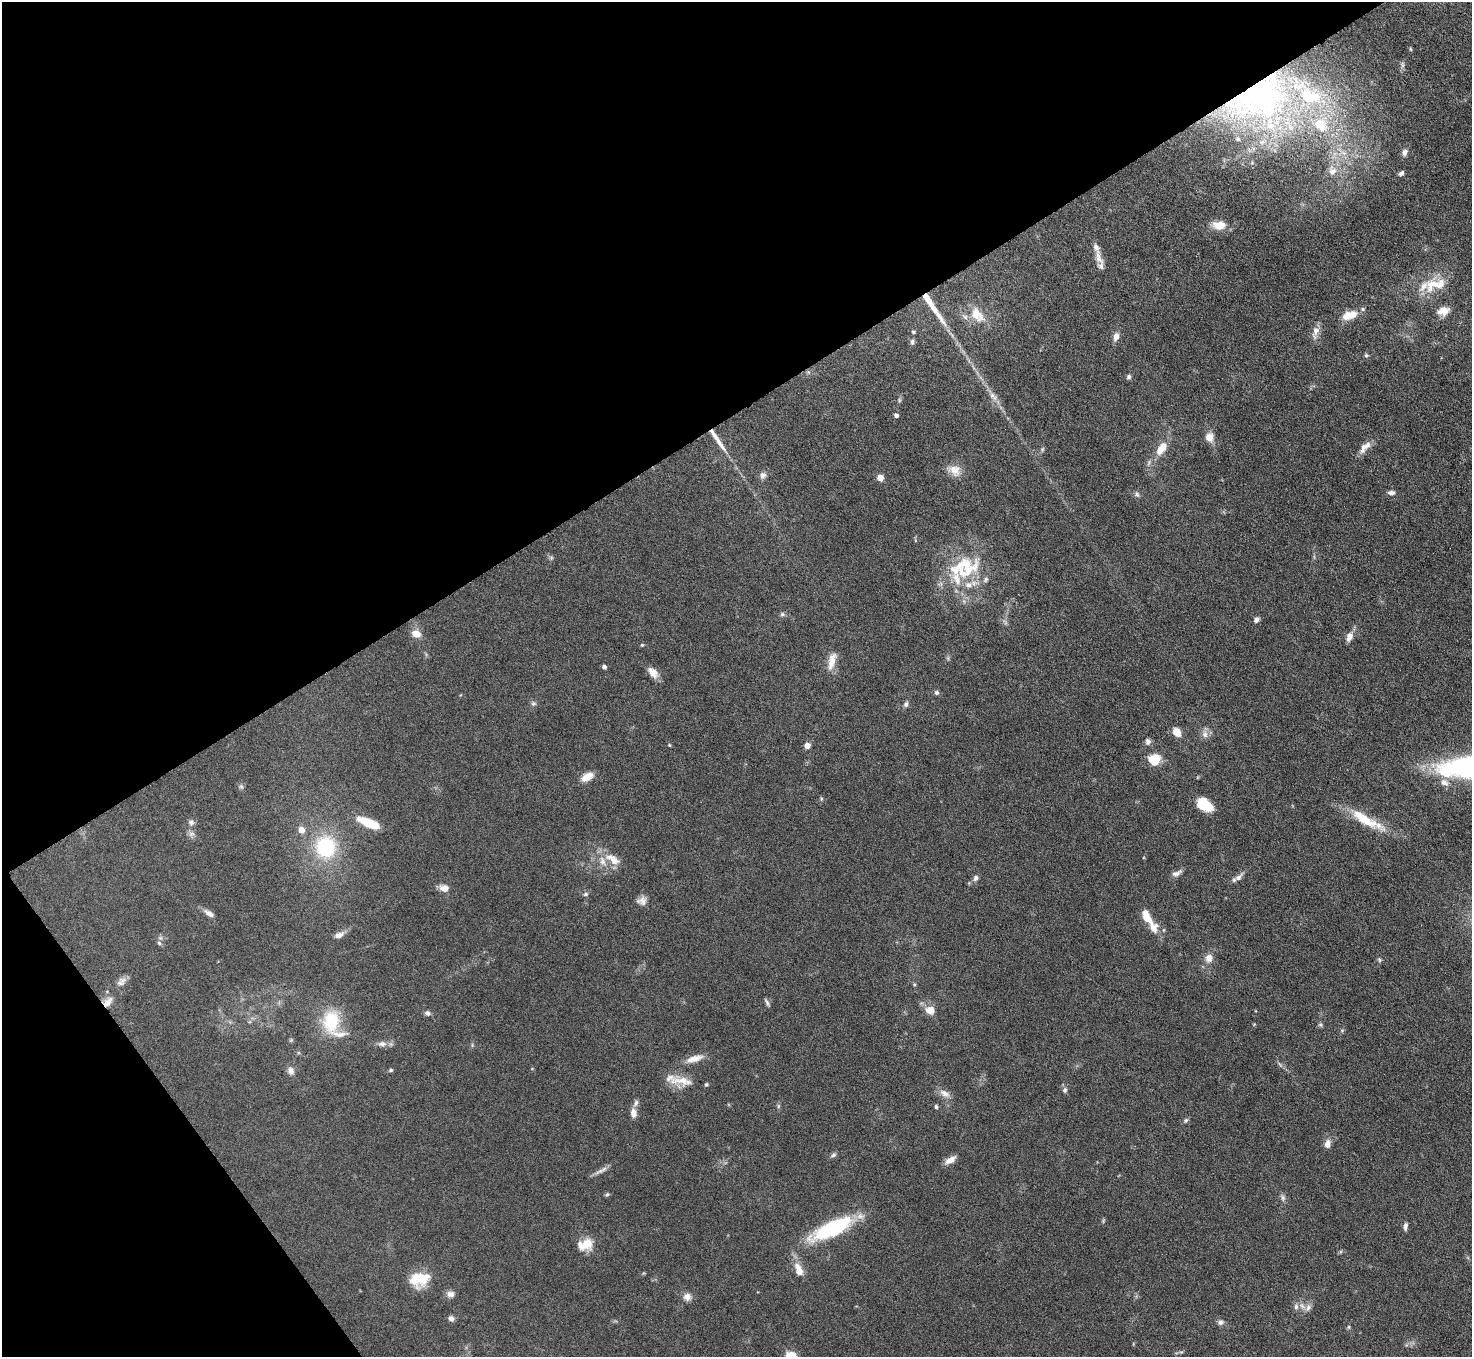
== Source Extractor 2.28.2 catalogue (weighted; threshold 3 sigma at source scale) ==
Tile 5 of 4 x 4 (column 1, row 2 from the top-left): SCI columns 1-1470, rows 3009-4363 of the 5882 x 5876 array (HDU 1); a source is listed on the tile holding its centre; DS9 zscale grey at full resolution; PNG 1474 x 1359 px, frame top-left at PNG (2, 2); no overlay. Shown black and unused: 35% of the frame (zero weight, under 4 of 8 exposures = <1% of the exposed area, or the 3 px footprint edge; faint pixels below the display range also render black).
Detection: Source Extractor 2.28.2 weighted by HDU 2 'WHT'; one run over the whole footprint, this tile lists its part. Background 0.0969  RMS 0.0051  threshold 0.0209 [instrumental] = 3 sigma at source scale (4.09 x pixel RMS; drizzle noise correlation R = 1.36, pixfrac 0.8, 0.05/0.05 arcsec/px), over >= 5 px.
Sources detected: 140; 1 too faint to see at this stretch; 1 cosmic-ray / hot-pixel residue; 1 long thin detection or spike segment (spike, bleed or trail) — not listed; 22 inside a brighter listed object's ellipse — not listed separately; the other 115 listed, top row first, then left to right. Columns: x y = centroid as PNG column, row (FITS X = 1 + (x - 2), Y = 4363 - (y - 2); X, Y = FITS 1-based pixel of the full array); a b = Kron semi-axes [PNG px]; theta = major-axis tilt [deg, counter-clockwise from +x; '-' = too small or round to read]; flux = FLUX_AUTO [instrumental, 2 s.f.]
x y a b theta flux
1411 49 6 3 -88 0.53
1403 65 10 4 -89 1.2
1258 100 96 68 18 230
1404 152 8 6 67 2
1343 153 9 6 -21 2.6
1332 171 14 12 -85 4.9
1401 173 6 4 45 1.3
1219 225 13 9 -2 7.8
1099 258 23 8 -63 4.9
1435 285 37 16 15 15
1443 311 16 11 15 5.5
976 314 20 12 -75 8
1350 315 18 9 17 7.9
913 332 5 4 - 0.77
1315 332 20 8 75 3.7
1116 336 9 7 76 3.4
912 342 7 6 - 1.3
1366 355 6 4 7 0.71
1129 377 6 6 - 1
993 396 16 7 -45 3.4
899 400 6 4 -90 0.74
896 415 4 4 - 1.8
1209 437 13 11 -85 4.2
719 443 31 6 -54 6.1
1365 447 21 8 46 4.2
1161 448 18 9 56 7.7
1042 449 7 5 70 0.83
954 470 18 13 -28 5.8
763 475 9 7 54 2.1
880 478 7 6 - 3.2
1391 493 11 6 -2 1.7
1137 494 8 6 -54 1.2
551 557 7 4 -1 0.81
966 571 49 16 27 22
986 580 9 6 53 1.3
782 614 7 6 - 1
1256 620 7 6 - 1.7
416 634 10 8 -19 5.1
1349 637 11 7 73 3.5
642 645 5 4 - 0.55
832 661 24 9 75 5.8
604 667 4 4 - 1.4
653 673 15 9 -46 4.2
936 693 6 6 - 1.2
533 703 7 6 - 1.2
906 704 8 6 73 1.3
1177 732 8 6 -53 7.6
1205 734 12 8 -81 2.7
1148 742 8 7 - 1.7
669 745 4 4 - 0.48
807 745 6 6 - 2.7
1155 762 19 9 76 7
587 777 14 8 29 5.4
1444 782 12 8 -33 3.3
241 787 7 5 -68 1.1
1204 804 16 10 -34 14
1366 820 52 11 -29 17
191 822 8 7 - 1.7
368 823 23 8 -23 13
302 830 5 5 - 5.5
191 834 10 6 17 1.6
325 847 22 20 -86 33
613 859 23 11 -35 7
1177 873 14 7 25 2.3
976 878 8 6 50 1.5
1238 878 14 7 40 2.5
444 888 11 8 -5 3.7
585 894 7 5 2 1.1
642 901 12 10 9 2.9
209 913 13 6 -33 2.8
1147 917 20 9 -56 8.2
339 935 12 6 22 2.7
159 943 6 5 - 1.1
1209 958 12 10 73 3.8
1379 960 7 5 -61 0.79
120 983 11 9 -35 2.3
914 985 5 5 - 0.63
108 1002 16 9 51 3.9
767 1002 11 4 -62 1.1
930 1010 11 9 -26 5.2
428 1013 7 6 - 1.5
331 1021 34 23 88 21
1320 1025 7 4 -19 0.84
1342 1030 5 5 - 0.7
291 1040 6 4 46 0.64
382 1044 12 7 3 2.8
694 1059 24 8 16 5.3
391 1070 6 4 16 0.83
291 1071 10 8 -65 2.7
682 1081 37 11 -7 8.6
1065 1090 7 5 67 1.1
945 1094 16 9 -31 3.4
636 1103 10 6 72 1.5
778 1106 7 4 72 0.74
936 1107 5 4 - 1
633 1113 10 6 -84 3.8
1186 1120 7 6 - 1
1327 1144 8 6 80 3.6
833 1155 8 6 35 1.2
950 1160 14 6 31 3.7
599 1171 17 6 26 2.4
607 1194 6 5 - 0.76
1283 1198 10 6 -69 1.5
1103 1221 6 4 72 0.6
1405 1226 10 5 82 1.6
832 1229 47 15 26 45
585 1244 19 13 17 8.5
798 1267 13 9 -43 4.1
421 1278 22 19 31 13
450 1294 10 8 -5 2.3
687 1297 10 10 - 3
1302 1306 11 6 -43 2.4
451 1318 7 6 - 1.8
1220 1322 8 7 - 1.6
1349 1327 6 4 89 0.66
Overlapping masked pixels (flux is a lower limit): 2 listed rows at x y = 1258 100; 108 1002